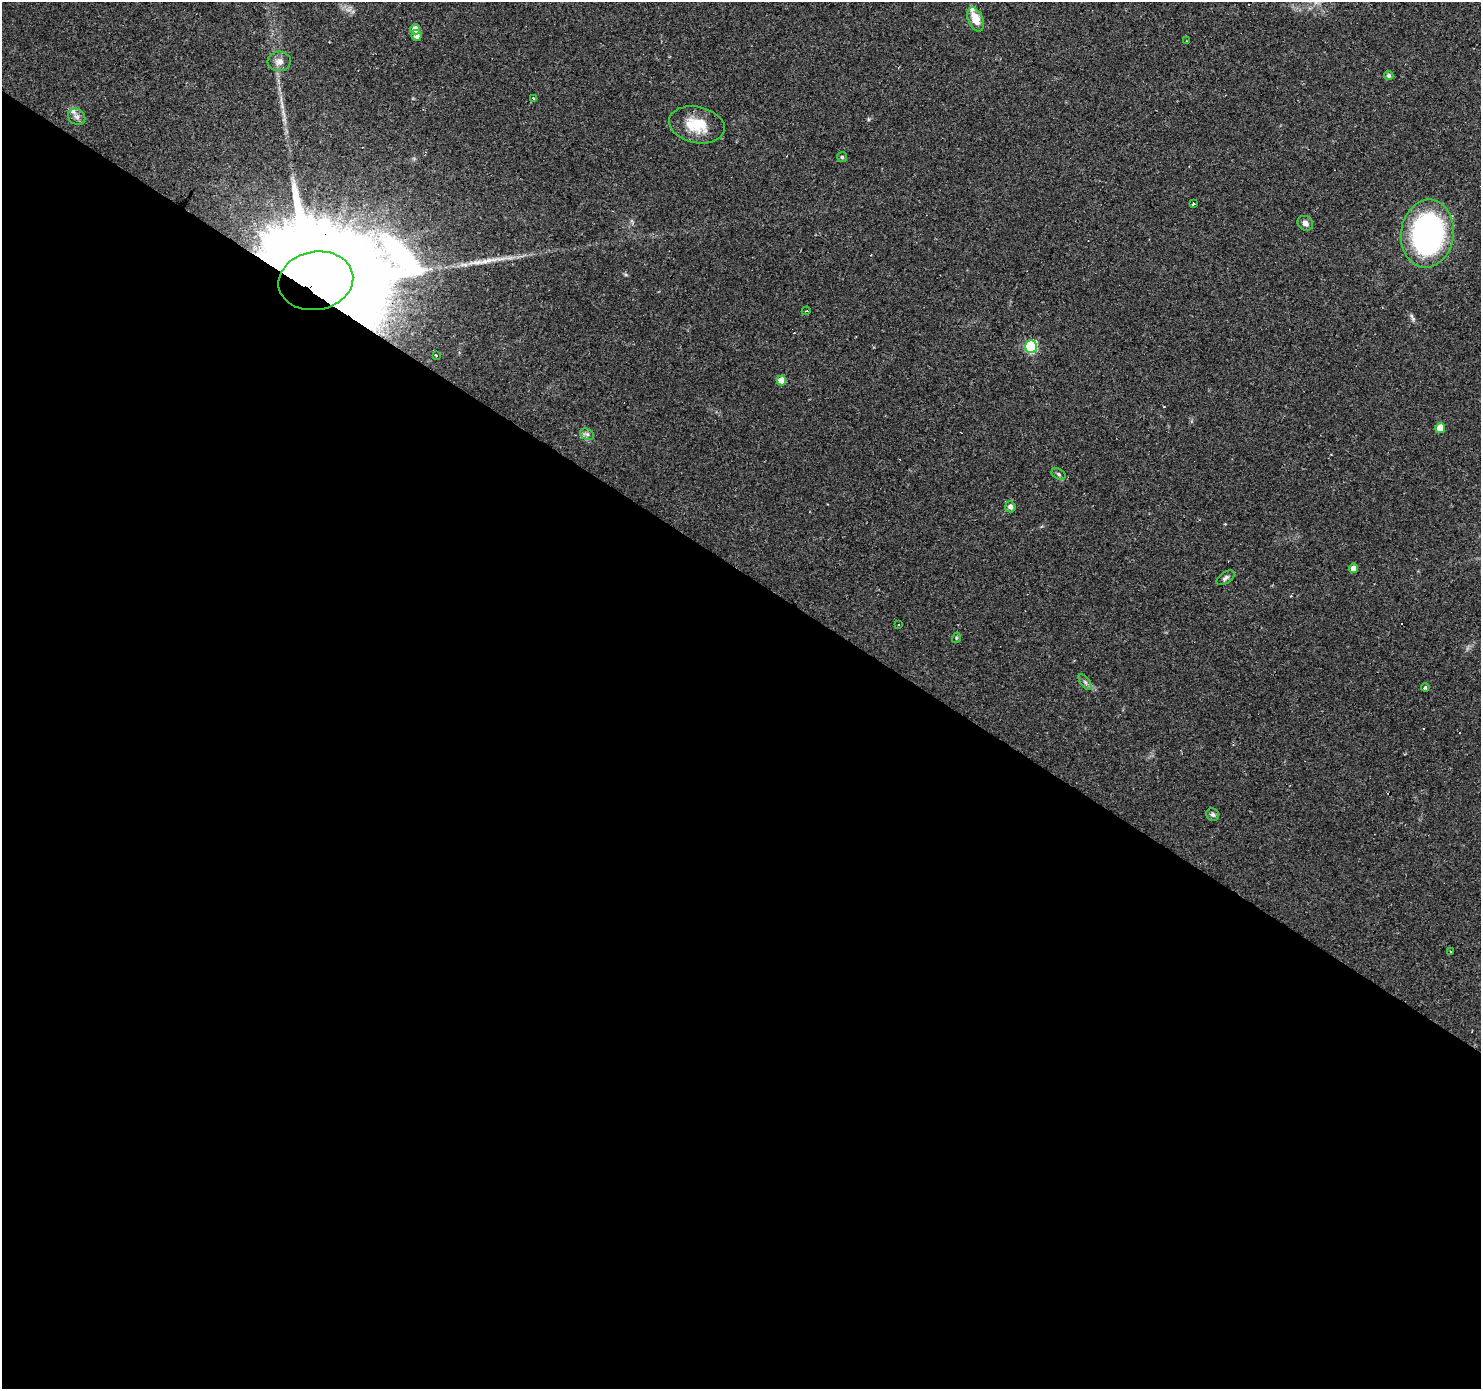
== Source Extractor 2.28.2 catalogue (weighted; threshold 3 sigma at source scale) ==
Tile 14 of 4 x 4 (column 2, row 4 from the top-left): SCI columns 1481-2959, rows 181-1567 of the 5920 x 5977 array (HDU 1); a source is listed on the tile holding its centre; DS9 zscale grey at full resolution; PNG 1483 x 1391 px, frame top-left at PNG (2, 2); each listed source drawn as its Kron ellipse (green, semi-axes under 4 px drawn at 4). Shown black and unused: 59% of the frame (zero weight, under 2 of 3 exposures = <1% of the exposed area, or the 3 px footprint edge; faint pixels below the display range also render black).
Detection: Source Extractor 2.28.2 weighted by HDU 2 'WHT'; one run over the whole footprint, this tile lists its part. Background 0.0427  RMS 0.0037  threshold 0.0167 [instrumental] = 3 sigma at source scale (4.5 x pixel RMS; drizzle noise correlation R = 1.50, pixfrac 1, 0.0396/0.0396 arcsec/px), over >= 5 px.
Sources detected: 36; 4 cosmic-ray / hot-pixel residue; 1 long thin detection or spike segment (spike, bleed or trail) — neither listed nor drawn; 1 inside a brighter listed object's ellipse — not listed separately; the other 30 listed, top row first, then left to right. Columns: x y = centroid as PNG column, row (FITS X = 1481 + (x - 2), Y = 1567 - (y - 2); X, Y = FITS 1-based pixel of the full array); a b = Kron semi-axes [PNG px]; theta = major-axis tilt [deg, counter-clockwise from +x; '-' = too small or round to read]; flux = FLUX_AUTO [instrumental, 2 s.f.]
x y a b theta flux
975 19 13 7 -67 6.2
415 29 5 5 - 3.4
417 36 5 5 - 2.3
1186 41 3 2 - 0.3
279 61 12 9 5 2.5
1389 76 5 4 - 0.92
534 98 3 3 - 1.2
77 117 9 7 -42 1.7
697 125 28 18 -12 11
842 157 5 5 - 0.49
1193 203 3 3 - 1
1305 223 8 7 - 1.7
1427 234 34 26 82 96
316 281 37 29 10 13000
806 311 4 3 - 0.39
1031 347 6 6 - 38
436 355 3 3 - 0.72
781 380 5 5 - 4.6
1440 428 5 5 - 5.2
587 434 7 5 -28 0.99
1059 474 7 5 -29 0.84
1010 507 5 5 - 1.4
1353 568 5 4 - 2.8
1226 578 10 6 33 1.1
898 625 3 2 - 0.62
956 638 5 3 - 0.37
1085 682 9 4 -54 0.97
1425 687 4 3 - 0.56
1213 815 7 6 - 0.85
1450 951 3 2 - 0.62
Overlapping masked pixels (flux is a lower limit): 1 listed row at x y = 316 281